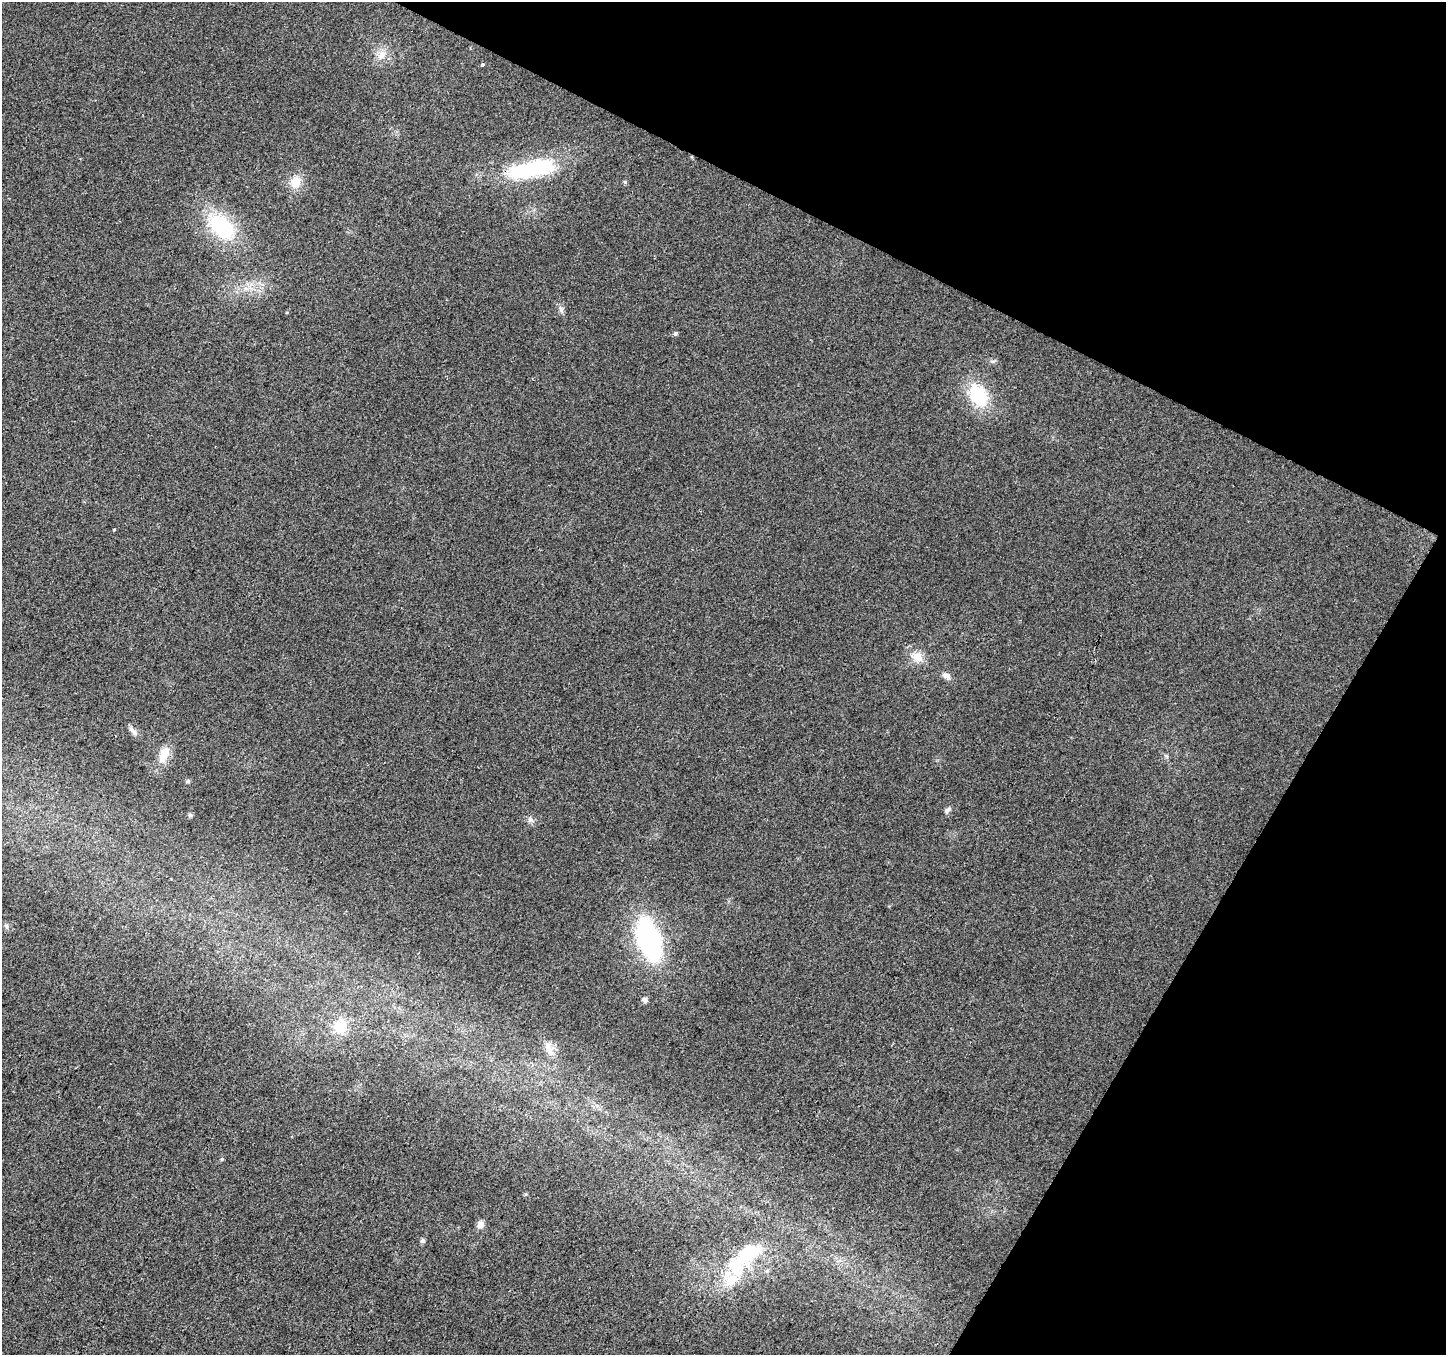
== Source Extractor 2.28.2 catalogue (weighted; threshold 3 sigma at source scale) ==
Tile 8 of 4 x 4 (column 4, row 2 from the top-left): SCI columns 4338-5781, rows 2971-4323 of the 5781 x 5874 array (HDU 1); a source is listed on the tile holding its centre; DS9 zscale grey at full resolution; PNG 1448 x 1357 px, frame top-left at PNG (2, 2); no overlay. Shown black and unused: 25% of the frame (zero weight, under 2 of 3 exposures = <1% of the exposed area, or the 3 px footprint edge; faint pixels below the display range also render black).
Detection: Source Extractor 2.28.2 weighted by HDU 2 'WHT'; one run over the whole footprint, this tile lists its part. Background 0.0221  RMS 0.0079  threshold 0.0355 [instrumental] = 3 sigma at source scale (4.5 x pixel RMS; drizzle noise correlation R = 1.50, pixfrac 1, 0.0396/0.0396 arcsec/px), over >= 5 px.
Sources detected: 30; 1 inside a brighter listed object's ellipse — not listed separately; the other 29 listed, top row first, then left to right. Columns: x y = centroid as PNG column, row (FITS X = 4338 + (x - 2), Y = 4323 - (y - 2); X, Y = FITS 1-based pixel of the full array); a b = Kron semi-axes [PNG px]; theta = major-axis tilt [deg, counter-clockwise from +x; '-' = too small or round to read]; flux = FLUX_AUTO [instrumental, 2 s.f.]
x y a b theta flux
382 54 13 10 66 7.3
482 65 3 3 - 2.2
532 169 58 18 11 72
295 182 17 13 71 10
625 182 5 5 - 1.1
221 226 31 19 -40 58
561 309 9 6 -63 2.4
675 334 5 5 - 1.6
978 395 30 21 -60 37
114 529 3 3 - 1.7
917 657 15 12 -27 9.1
946 676 11 7 -16 3.4
134 732 7 6 - 2.4
164 754 25 11 70 12
1166 756 7 4 -37 1.2
188 781 5 5 - 1.3
947 810 9 6 40 2.1
190 815 5 5 - 1.7
530 819 6 6 - 2.2
6 926 7 5 -47 1.7
649 939 32 16 -72 160
645 1000 6 5 - 2.9
340 1027 20 17 62 19
549 1048 20 7 -70 6.5
222 1159 5 4 - 0.91
480 1225 9 8 - 4.5
422 1241 8 5 83 1.6
747 1254 31 20 41 36
731 1280 20 13 54 15
Unlisted compact peaks at least as high as the median listed source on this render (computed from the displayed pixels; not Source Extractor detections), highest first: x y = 993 361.